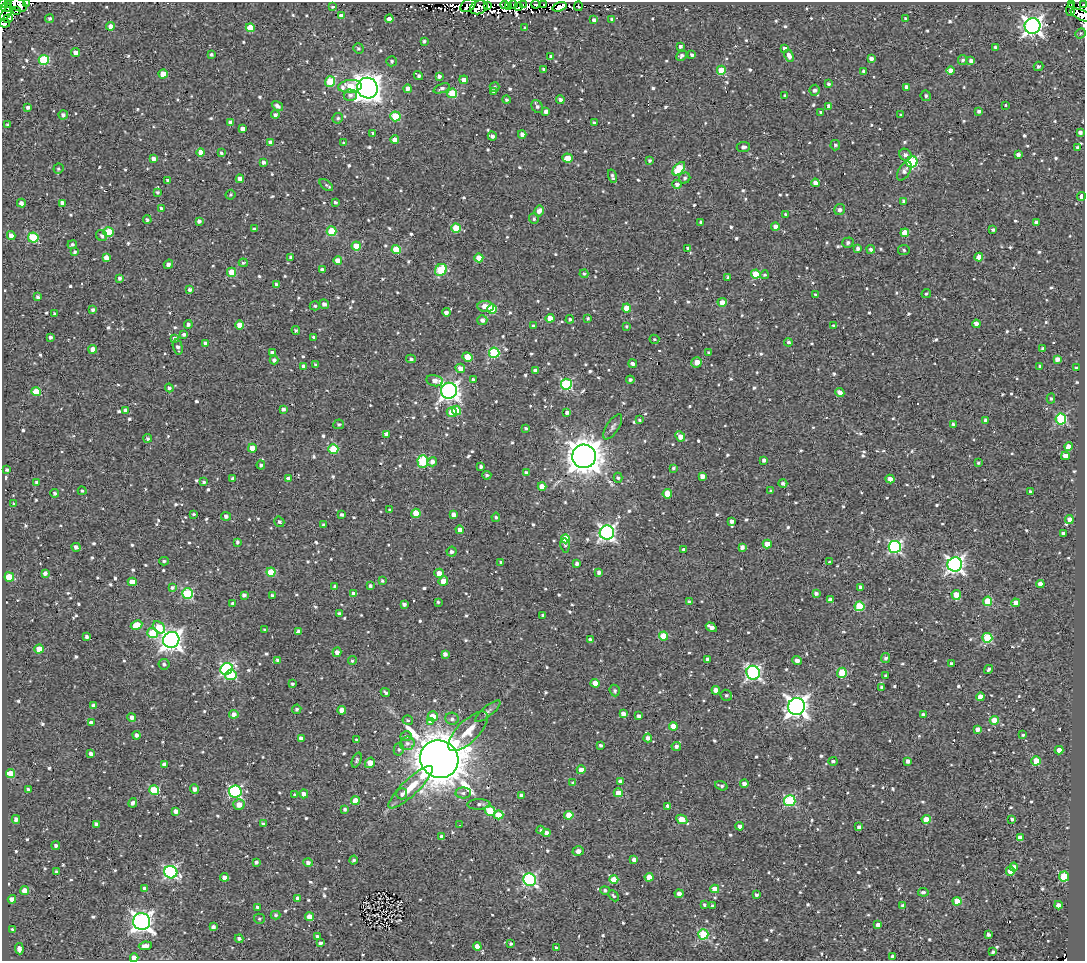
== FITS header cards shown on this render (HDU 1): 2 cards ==
NAXIS1  =                 1083
NAXIS2  =                  959

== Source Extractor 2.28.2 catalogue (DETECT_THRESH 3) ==
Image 1083 x 959 px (HDU 1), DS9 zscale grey, 1 PNG px = 1 image px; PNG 1087 x 963 px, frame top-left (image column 1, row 959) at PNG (2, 2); each listed source drawn as its Kron ellipse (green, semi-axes under 4 px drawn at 4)
Background 2.18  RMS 4.8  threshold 14.5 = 3 sigma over >= 5 px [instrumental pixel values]
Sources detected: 948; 10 with non-positive FLUX_AUTO (blend fragments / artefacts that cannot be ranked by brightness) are neither listed nor drawn; of the other 938, the 500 brightest by FLUX_AUTO listed and drawn (438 fainter detections omitted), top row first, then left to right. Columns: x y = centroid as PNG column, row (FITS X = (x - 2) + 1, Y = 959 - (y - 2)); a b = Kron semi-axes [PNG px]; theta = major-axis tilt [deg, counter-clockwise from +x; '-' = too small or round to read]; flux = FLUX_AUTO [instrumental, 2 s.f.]
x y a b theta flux
2 3 3 2 - 9.2e+02
27 3 3 2 - 1.7e+03
8 4 3 3 - 2.7e+03
523 4 2 2 - 2.6e+03
536 4 4 3 - 1.6e+03
1071 4 4 3 - 1.2e+03
19 5 9 6 -28 2.0e+04
468 5 8 6 34 2.3e+03
505 5 4 2 - 8.6e+02
513 5 3 2 - 1.2e+03
544 5 4 3 - 4.6e+03
1084 5 3 2 - 1.4e+03
488 6 4 2 - 5.6e+02
508 6 3 2 - 6.4e+02
518 6 4 2 - 6.1e+02
578 6 5 3 - 6.0e+02
332 7 4 3 - 5.9e+02
479 7 9 6 23 9.4e+02
560 7 7 4 17 1.2e+04
6 8 5 4 - 4.1e+03
1070 10 6 4 86 6.1e+02
16 11 3 2 - 8.4e+02
6 14 8 3 49 7.6e+03
1082 15 12 5 -23 4.0e+03
341 16 4 4 - 2.6e+03
8 18 5 4 - 7.5e+03
49 18 4 4 - 6.4e+02
389 19 4 4 - 2.0e+03
612 19 4 3 - 9.8e+02
905 19 3 3 - 5.9e+02
594 20 4 4 - 1.3e+03
5 23 5 3 - 9.1e+03
110 26 4 4 - 2.5e+03
1032 26 8 7 - 1.7e+05
250 28 4 4 - 7.4e+03
525 28 3 3 - 6.2e+02
1080 33 5 4 - 5.7e+02
424 41 3 3 - 6.3e+02
680 46 3 3 - 8.6e+02
995 47 3 3 - 5.8e+02
358 48 5 5 - 5.9e+02
785 48 4 3 - 1.1e+03
75 53 4 4 - 2.4e+03
211 55 3 3 - 6.3e+02
692 55 4 3 - 7.4e+02
550 56 4 3 - 5.3e+02
681 56 5 4 - 1.0e+03
789 56 6 4 -60 1.9e+03
871 58 4 3 - 1.2e+03
44 60 5 5 - 2.1e+04
962 60 5 4 - 7.2e+02
391 61 5 5 - 5.6e+02
971 61 4 4 - 1.5e+03
1038 66 5 4 - 7.9e+02
544 69 3 3 - 5.4e+02
721 70 4 4 - 7.8e+03
863 71 3 3 - 5.5e+02
950 71 4 4 - 3.0e+03
163 74 4 4 - 5.6e+03
418 75 5 3 - 7.8e+02
439 76 4 3 - 1.1e+03
464 80 4 4 - 2.0e+03
330 81 5 5 - 1.2e+04
828 84 3 3 - 6.8e+02
350 86 12 6 5 8.5e+03
495 87 5 5 - 5.5e+02
907 87 4 4 - 1.4e+03
367 88 10 10 - 3.6e+05
442 88 8 4 22 1.0e+03
408 89 4 4 - 1.5e+03
814 90 5 5 - 1.1e+03
494 91 4 4 - 1.3e+03
452 93 5 4 - 1.4e+04
350 95 6 5 - 1.1e+03
785 96 4 3 - 6.0e+02
926 96 5 5 - 6.5e+02
506 100 4 4 - 6.9e+02
560 100 4 3 - 9.5e+02
1005 105 3 3 - 1.1e+03
277 106 6 4 -34 1.2e+03
829 106 4 3 - 1.7e+03
28 107 4 3 - 1.0e+03
537 107 7 5 -58 9.6e+02
546 111 4 4 - 1.5e+03
979 111 4 3 - 1.0e+03
821 112 3 3 - 5.6e+02
63 115 4 4 - 1.2e+03
275 115 4 4 - 9.9e+02
901 115 3 3 - 5.7e+02
395 116 5 5 - 1.5e+04
338 118 5 5 - 6.6e+02
230 122 4 4 - 1.3e+03
594 123 4 3 - 8.9e+02
8 125 4 3 - 6.7e+02
243 129 4 4 - 2.2e+03
1080 132 4 4 - 1.2e+03
373 133 4 4 - 5.8e+02
522 134 4 3 - 1.6e+03
492 136 4 4 - 1.1e+03
395 140 4 4 - 3.6e+03
270 142 4 4 - 1.1e+03
344 143 4 3 - 6.1e+02
835 145 5 5 - 6.7e+02
743 147 7 5 5 1.1e+03
1078 147 3 3 - 6.3e+02
201 152 4 4 - 3.9e+03
221 153 4 3 - 5.5e+02
1018 154 3 3 - 1.2e+03
905 155 6 5 - 1.3e+03
568 158 5 4 - 4.0e+03
153 159 4 4 - 1.4e+03
650 160 3 3 - 6.2e+02
263 162 4 4 - 1.1e+03
912 162 6 5 - 3.2e+04
58 169 5 5 - 6.2e+02
679 169 8 4 47 1.5e+04
904 171 10 5 59 1.4e+03
612 176 7 3 -75 8.9e+02
685 178 6 5 - 7.5e+02
240 179 4 4 - 2.1e+03
168 180 4 3 - 8.3e+02
815 183 4 4 - 2.2e+03
677 184 5 4 - 1.3e+03
326 185 8 4 -38 6.7e+02
158 192 4 4 - 6.2e+02
230 195 5 4 - 6.1e+02
1081 197 4 3 - 2.2e+03
904 201 4 4 - 1.2e+03
335 202 3 3 - 6.8e+02
21 203 4 4 - 1.4e+03
62 203 4 4 - 2.4e+03
161 208 3 3 - 5.9e+02
840 210 5 5 - 1.5e+03
539 211 5 4 - 1.8e+03
785 215 4 3 - 6.7e+02
534 219 5 5 - 6.2e+02
147 220 4 4 - 6.6e+02
199 221 4 4 - 1.1e+03
701 222 4 3 - 7.8e+02
1036 222 4 3 - 1.6e+03
775 227 4 4 - 1.7e+03
456 228 4 4 - 9.5e+03
254 229 4 3 - 6.8e+02
993 230 4 3 - 7.7e+02
331 231 5 4 - 1.5e+04
109 232 5 5 - 1.6e+04
905 233 4 4 - 6.5e+03
11 235 4 4 - 2.0e+03
102 235 6 5 - 8.4e+02
33 238 5 5 - 1.9e+04
848 243 5 5 - 8.0e+02
72 245 5 4 - 6.7e+02
356 246 4 4 - 6.9e+03
688 248 4 4 - 6.4e+02
858 248 4 3 - 9.8e+02
871 249 4 4 - 9.4e+02
396 250 4 4 - 9.5e+03
904 250 6 5 - 5.9e+02
75 252 3 3 - 7.0e+02
106 257 4 4 - 2.2e+03
291 257 4 4 - 8.5e+02
979 257 4 4 - 5.4e+03
479 258 4 4 - 4.4e+03
338 261 4 4 - 3.4e+03
243 263 4 3 - 5.6e+02
168 264 5 3 - 1.2e+03
322 270 4 3 - 1.4e+03
441 270 6 5 - 1.8e+04
231 272 4 4 - 9.2e+03
584 274 4 4 - 6.5e+02
756 274 4 4 - 8.4e+03
764 275 4 4 - 6.1e+02
728 277 4 3 - 8.0e+02
120 278 4 3 - 9.0e+02
276 284 4 4 - 8.6e+02
190 290 4 3 - 1.1e+03
815 294 3 3 - 5.8e+02
926 294 5 4 - 6.5e+02
38 297 4 3 - 8.3e+02
722 302 4 4 - 2.7e+03
324 304 5 4 - 1.3e+03
315 306 5 4 - 5.5e+02
486 306 8 5 -6 4.3e+03
627 308 4 4 - 6.3e+03
492 309 5 4 - 1.5e+04
93 310 4 3 - 7.4e+02
446 312 4 4 - 1.4e+03
54 314 3 3 - 5.9e+02
550 318 4 4 - 4.6e+03
588 318 4 3 - 5.4e+02
570 319 4 4 - 6.1e+02
482 320 5 5 - 1.4e+03
188 324 4 4 - 1.1e+03
976 324 4 4 - 1.9e+03
240 325 4 4 - 4.2e+03
533 326 3 3 - 5.8e+02
627 326 4 4 - 5.3e+02
834 326 4 3 - 7.6e+02
296 330 4 4 - 6.5e+02
184 334 4 3 - 9.4e+02
50 337 3 3 - 9.6e+02
314 337 3 3 - 8.3e+02
174 338 3 3 - 8.6e+02
654 339 5 4 - 6.4e+02
788 342 4 4 - 7.3e+02
206 343 4 4 - 1.1e+03
178 347 7 4 -75 1.2e+03
1043 348 4 3 - 8.6e+02
93 349 4 4 - 2.7e+03
272 353 4 3 - 1.2e+03
494 353 5 5 - 2.8e+04
708 353 3 3 - 7.5e+02
467 357 5 4 - 6.4e+03
411 359 5 4 - 7.2e+02
1057 359 4 4 - 1.8e+03
274 360 4 4 - 1.2e+03
697 362 5 5 - 2.8e+03
633 364 4 3 - 1.1e+03
315 365 3 3 - 5.9e+02
304 366 4 4 - 1.7e+03
1040 366 4 3 - 6.6e+02
460 368 5 4 - 2.5e+03
1076 368 3 3 - 5.3e+02
535 370 4 3 - 1.1e+03
473 379 4 3 - 6.8e+02
630 380 4 3 - 8.9e+02
434 381 8 5 -12 2.2e+03
566 384 5 5 - 3.5e+04
169 388 4 4 - 1.0e+03
449 391 8 8 - 1.5e+05
36 392 4 4 - 9.3e+03
840 392 5 4 - 2.0e+03
1051 398 5 4 - 5.5e+02
283 409 4 3 - 1.1e+03
126 410 4 4 - 1.3e+03
456 410 5 4 - 8.8e+03
452 412 5 5 - 4.6e+03
567 412 4 3 - 1.4e+03
1061 419 5 5 - 3.3e+04
640 420 3 3 - 5.3e+02
986 420 4 4 - 1.3e+03
339 424 5 4 - 5.6e+02
953 424 4 4 - 6.6e+02
613 427 14 6 57 1.2e+03
526 428 3 3 - 5.9e+02
386 434 4 4 - 1.9e+03
680 436 5 4 - 3.3e+03
148 438 4 4 - 6.9e+02
1068 446 4 4 - 2.5e+03
252 448 4 4 - 3.8e+03
333 449 5 5 - 1.4e+04
584 456 12 12 - 6.5e+05
1065 456 4 4 - 2.3e+03
764 460 4 3 - 9.2e+02
423 462 6 5 - 2.2e+04
432 462 5 4 - 1.5e+03
978 463 3 3 - 5.6e+02
261 465 4 4 - 6.7e+02
481 467 3 3 - 9.2e+02
673 468 3 3 - 6.5e+02
7 470 3 3 - 5.5e+02
526 473 4 4 - 1.1e+03
487 475 4 3 - 7.4e+02
702 476 4 4 - 1.7e+03
233 478 3 3 - 6.4e+02
618 478 5 4 - 5.5e+02
288 479 4 4 - 1.5e+03
890 479 4 4 - 1.8e+03
37 482 4 4 - 8.3e+02
204 482 4 3 - 7.4e+02
783 483 4 4 - 1.0e+03
542 486 4 4 - 3.7e+03
82 491 4 4 - 5.4e+02
771 491 3 3 - 5.5e+02
1030 491 3 3 - 6.9e+02
55 493 4 4 - 7.1e+02
667 494 4 4 - 7.9e+03
14 504 3 3 - 6.3e+02
390 510 4 3 - 6.2e+02
416 513 4 4 - 8.3e+03
194 514 3 3 - 5.4e+02
342 515 3 3 - 7.7e+02
453 515 4 4 - 1.7e+03
226 516 5 4 - 1.0e+03
496 517 4 4 - 5.4e+02
1069 519 4 4 - 1.8e+03
731 521 4 3 - 1.1e+03
279 522 5 4 - 8.3e+02
323 524 3 3 - 5.6e+02
460 530 4 4 - 2.2e+03
607 533 7 7 - 9.8e+04
1063 533 4 3 - 7.9e+02
565 539 4 4 - 8.8e+03
237 542 4 3 - 7.4e+02
767 544 4 4 - 4.2e+03
565 545 7 4 -81 6.4e+02
76 547 4 3 - 1.4e+03
742 547 4 4 - 1.3e+03
895 547 6 6 - 5.6e+04
684 550 4 3 - 1.3e+03
452 552 5 5 - 1.1e+03
164 561 5 3 - 5.7e+02
501 562 3 3 - 5.8e+02
829 562 4 3 - 5.3e+02
577 564 4 3 - 1.1e+03
955 564 7 7 - 1.3e+05
271 572 4 4 - 1.0e+04
599 572 4 3 - 1.2e+03
45 573 4 3 - 1.1e+03
439 573 5 4 - 3.2e+03
9 577 5 4 - 7.0e+03
382 581 3 3 - 5.3e+02
443 581 5 4 - 3.4e+03
132 582 4 4 - 4.7e+03
1040 584 4 4 - 2.4e+03
335 586 4 3 - 9.1e+02
370 586 3 3 - 7.7e+02
172 587 4 3 - 7.6e+02
861 587 4 4 - 1.5e+03
816 593 4 3 - 1.1e+03
187 594 5 5 - 2.3e+04
354 594 4 4 - 2.5e+03
244 595 4 3 - 1.1e+03
272 595 3 3 - 7.9e+02
956 595 5 4 - 6.3e+03
830 600 4 4 - 1.8e+03
988 601 4 4 - 1.1e+04
438 602 3 3 - 5.5e+02
689 602 4 4 - 9.8e+02
233 603 3 3 - 8.7e+02
1016 603 4 4 - 6.2e+03
404 604 4 3 - 9.7e+02
859 606 5 4 - 1.7e+04
339 613 4 3 - 6.0e+02
543 615 3 3 - 6.8e+02
137 625 6 4 26 6.2e+03
159 627 7 5 -45 9.0e+03
711 627 6 4 -33 1.8e+03
265 630 3 3 - 5.5e+02
298 631 4 3 - 9.1e+02
152 633 5 5 - 1.2e+04
663 636 4 4 - 9.7e+03
87 637 4 3 - 1.0e+03
987 638 5 5 - 2.0e+04
590 639 4 3 - 7.9e+02
171 640 8 8 - 2.0e+05
39 649 4 4 - 5.2e+03
337 652 5 4 - 1.7e+03
445 654 4 4 - 1.5e+03
886 658 5 4 - 7.9e+02
707 659 4 3 - 1.3e+03
277 660 4 4 - 7.4e+02
352 661 4 4 - 5.3e+02
797 661 5 4 - 1.6e+03
164 664 5 5 - 7.8e+02
951 664 3 3 - 1.3e+03
227 669 6 5 - 4.7e+04
989 669 5 3 - 6.8e+02
753 673 7 6 - 7.4e+04
842 673 5 5 - 1.3e+04
231 675 5 5 - 1.6e+04
886 676 3 3 - 7.7e+02
595 683 4 4 - 3.0e+03
292 684 3 3 - 6.4e+02
881 687 4 3 - 7.2e+02
615 690 6 5 - 7.0e+02
716 690 4 4 - 2.4e+03
385 692 5 3 - 6.3e+02
726 695 6 5 - 6.6e+02
980 697 4 4 - 3.5e+03
93 705 4 3 - 1.0e+03
797 707 8 8 - 2.2e+05
297 709 5 4 - 5.9e+02
342 710 4 4 - 2.8e+03
488 711 15 5 40 1.1e+03
234 714 4 4 - 1.9e+03
623 714 4 4 - 1.8e+03
923 715 4 4 - 1.4e+03
433 716 5 5 - 4.7e+03
639 716 4 3 - 1.1e+03
132 717 4 4 - 1.7e+03
452 719 7 6 - 1.1e+03
408 720 5 4 - 6.0e+02
994 720 4 4 - 8.2e+03
430 722 4 3 - 3.2e+03
91 723 4 3 - 1.4e+03
673 726 4 4 - 3.7e+03
977 729 4 4 - 2.2e+03
468 731 26 10 45 6.0e+03
137 735 4 4 - 1.1e+03
1023 735 3 3 - 5.3e+02
406 736 6 5 - 6.5e+02
301 738 4 4 - 1.7e+03
648 738 4 4 - 1.7e+03
357 740 4 3 - 8.4e+02
407 743 7 6 - 1.4e+03
600 745 3 3 - 6.9e+02
676 746 5 4 - 1.4e+03
399 749 6 5 - 7.1e+02
1059 750 4 4 - 2.5e+03
91 754 4 3 - 1.3e+03
439 759 19 18 - 1.5e+06
357 760 8 4 68 7.4e+02
833 761 4 4 - 8.3e+02
908 761 4 4 - 1.4e+03
1036 761 4 4 - 9.0e+03
370 763 6 4 56 4.2e+03
164 764 4 3 - 1.0e+03
581 770 4 4 - 4.2e+03
11 773 4 4 - 7.8e+03
620 781 4 3 - 1.1e+03
573 783 4 3 - 5.4e+02
744 784 4 3 - 1.4e+03
721 786 6 3 -19 7.2e+02
411 787 29 8 44 6.8e+03
28 789 3 3 - 9.7e+02
195 789 5 4 - 1.4e+03
154 790 5 4 - 1.6e+04
235 791 6 6 - 4.9e+04
463 793 8 5 1 1.1e+03
618 793 4 4 - 2.9e+03
304 794 4 4 - 1.6e+03
402 794 5 5 - 7.9e+02
295 795 3 3 - 6.2e+02
521 795 4 3 - 1.2e+03
355 801 4 4 - 4.7e+03
790 801 6 5 - 3.2e+04
133 803 5 3 - 9.8e+02
479 804 11 5 2 1.1e+03
239 805 5 5 - 3.2e+03
668 806 4 3 - 1.0e+03
344 809 4 4 - 6.5e+02
176 811 4 4 - 1.8e+03
490 811 6 4 -46 8.8e+03
499 815 5 4 - 8.5e+03
569 815 4 4 - 6.9e+03
16 819 4 4 - 1.2e+03
682 819 6 4 -28 8.6e+03
926 819 4 4 - 6.1e+03
1012 819 3 3 - 7.1e+02
96 824 4 3 - 1.1e+03
263 824 3 3 - 6.5e+02
459 825 3 2 - 1.5e+03
739 826 4 4 - 1.5e+03
859 827 4 4 - 9.5e+02
541 830 4 4 - 5.4e+02
546 833 4 4 - 1.8e+03
442 837 4 4 - 2.5e+03
1020 838 4 4 - 2.6e+03
56 846 4 4 - 7.4e+02
578 851 5 4 - 2.0e+03
354 860 4 4 - 6.9e+02
634 860 4 4 - 1.7e+03
256 862 4 3 - 9.5e+02
308 863 4 4 - 1.5e+03
1014 867 4 4 - 1.8e+03
1010 871 4 4 - 6.1e+03
56 872 3 3 - 6.9e+02
171 872 7 6 - 5.9e+04
1064 876 5 5 - 2.3e+04
224 877 4 4 - 1.5e+03
649 877 4 4 - 4.3e+03
530 880 6 6 - 6.1e+04
614 880 4 4 - 7.1e+03
145 888 4 4 - 1.4e+03
715 889 4 4 - 4.8e+03
605 890 5 4 - 7.6e+02
25 891 4 4 - 3.5e+03
923 892 5 4 - 8.4e+02
679 894 4 4 - 1.6e+03
756 895 3 3 - 6.8e+02
613 896 6 4 -46 5.3e+02
298 898 4 4 - 1.8e+03
12 899 4 4 - 2.4e+03
957 901 4 4 - 6.0e+03
704 905 3 3 - 5.6e+02
902 905 4 4 - 6.0e+02
1058 905 4 4 - 2.0e+03
712 906 4 4 - 5.3e+02
257 907 3 3 - 6.3e+02
276 915 5 4 - 6.1e+02
309 917 4 4 - 2.4e+03
259 919 5 5 - 5.5e+02
142 922 8 8 - 1.8e+05
878 925 4 3 - 1.6e+03
213 927 4 4 - 1.2e+03
12 930 3 3 - 7.0e+02
703 934 5 5 - 2.3e+04
988 934 4 3 - 1.0e+03
318 937 4 4 - 1.2e+03
239 939 4 4 - 8.5e+02
320 943 4 3 - 9.8e+02
510 944 4 4 - 6.9e+02
145 946 7 4 8 1.8e+03
477 947 4 4 - 3.1e+03
556 948 4 3 - 9.4e+02
19 949 5 4 - 1.8e+03
993 952 4 3 - 8.1e+02
893 956 4 4 - 1.3e+03
134 958 4 4 - 2.1e+03
At the frame edge (FLAGS 8, measured only in part): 9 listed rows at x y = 2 3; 27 3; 8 4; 19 5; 1084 5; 6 14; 1082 15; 5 23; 134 958
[438 fainter detections neither listed nor drawn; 10 non-positive-flux detections neither listed nor drawn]